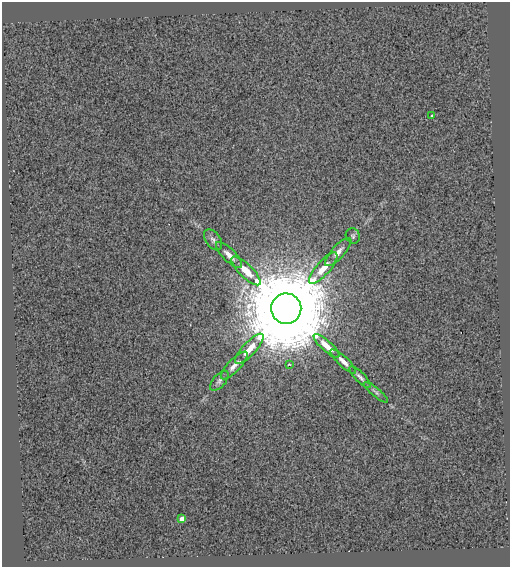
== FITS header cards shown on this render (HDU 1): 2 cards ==
NAXIS1  =                  508
NAXIS2  =                  565

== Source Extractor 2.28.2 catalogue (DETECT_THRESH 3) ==
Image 508 x 565 px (HDU 1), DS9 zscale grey, 1 PNG px = 1 image px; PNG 512 x 569 px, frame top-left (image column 1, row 565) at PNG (2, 2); each listed source drawn as its Kron ellipse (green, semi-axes under 4 px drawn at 4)
Background 0.119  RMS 0.5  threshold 1.5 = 3 sigma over >= 5 px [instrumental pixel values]
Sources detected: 17; all 17 listed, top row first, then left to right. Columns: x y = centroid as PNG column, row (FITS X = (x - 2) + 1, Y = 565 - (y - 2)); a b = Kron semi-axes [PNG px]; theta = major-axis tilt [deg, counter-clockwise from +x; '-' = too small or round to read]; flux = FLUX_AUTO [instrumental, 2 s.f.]
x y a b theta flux
432 116 3 2 - 33
353 236 8 7 - 80
213 240 12 7 -54 130
338 252 18 6 47 220
229 255 17 6 -45 220
323 268 20 7 49 450
246 271 19 6 -44 490
286 309 15 15 - 820000
326 346 17 5 -42 420
249 349 20 6 47 430
343 361 17 5 -44 210
289 364 4 4 - 29
234 365 18 6 47 230
360 377 14 5 -45 110
219 381 12 6 49 120
376 392 15 4 -39 100
182 519 4 4 - 270